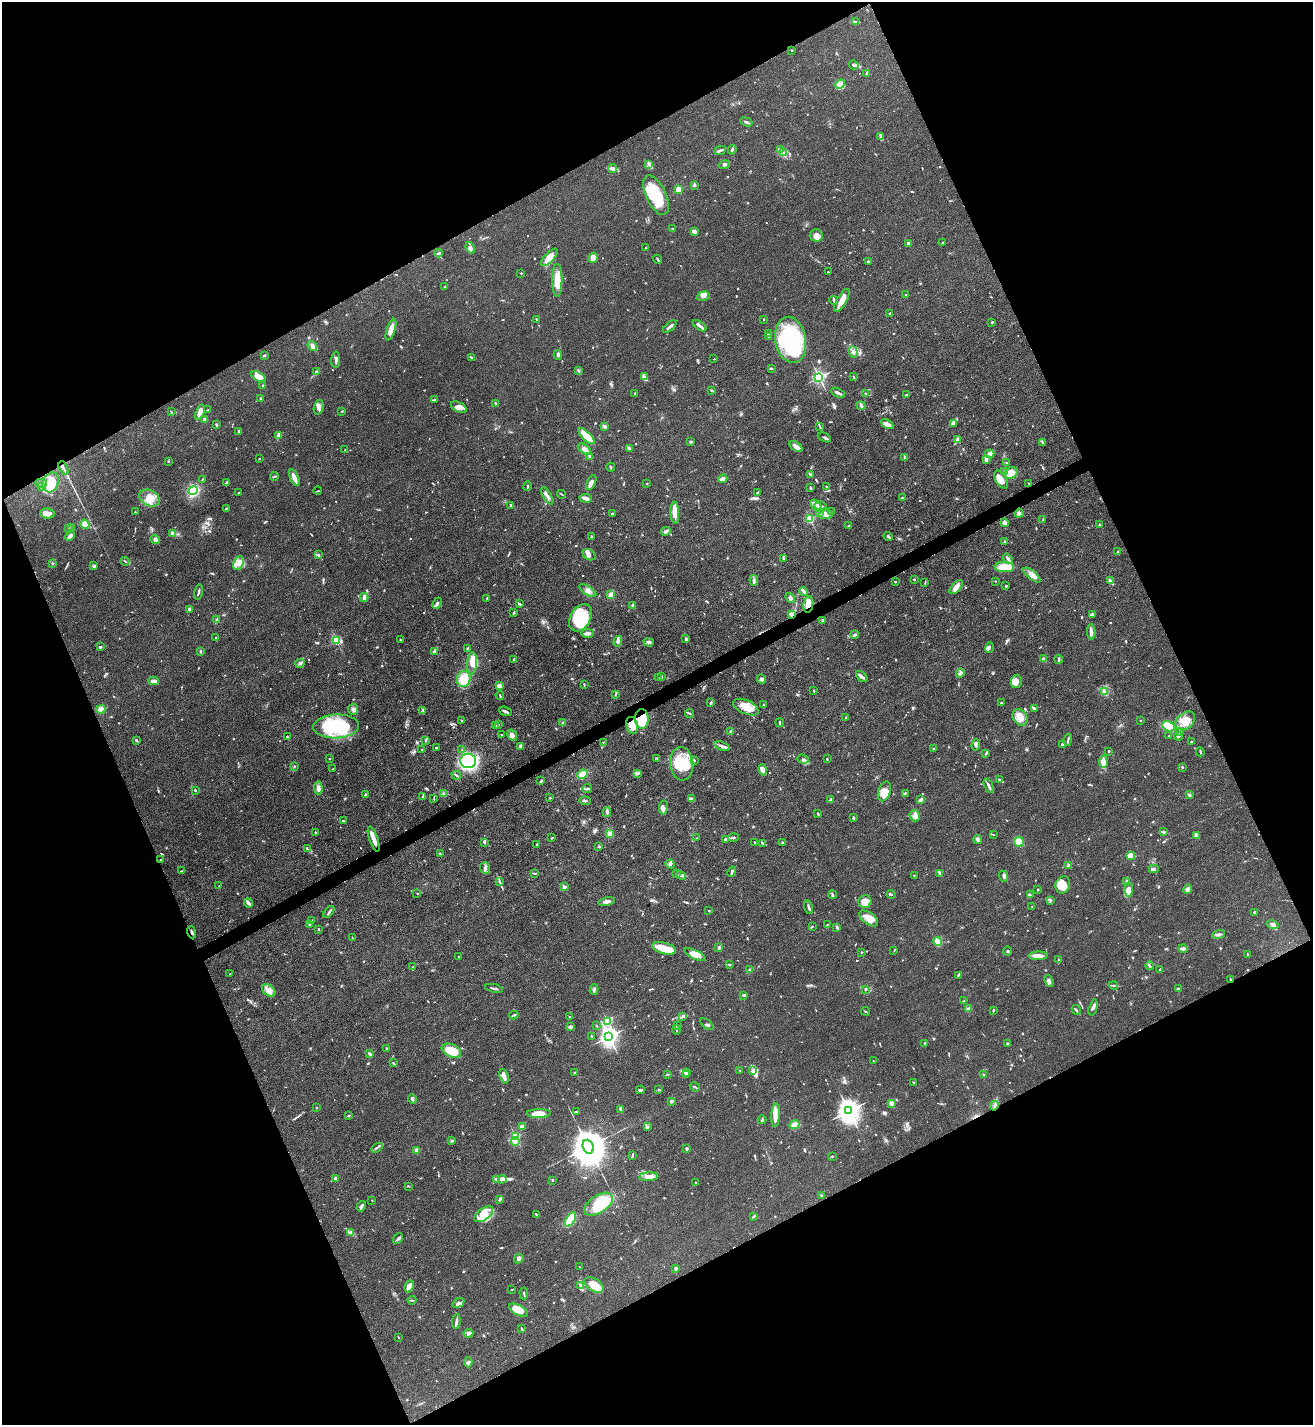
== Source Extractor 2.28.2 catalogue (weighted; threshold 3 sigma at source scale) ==
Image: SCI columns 291-5531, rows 3-5692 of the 5686 x 5693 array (HDU 1 of 3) = the unmasked area's bounding box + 8 px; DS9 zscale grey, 4 x 4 block average (1 PNG px = mean of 4 x 4 image px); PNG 1315 x 1427 px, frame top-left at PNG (2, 2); each listed source drawn as its Kron ellipse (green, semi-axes under 4 px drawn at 4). Shown black and unused: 45% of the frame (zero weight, under 3 of 4 exposures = <1% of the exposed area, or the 3 px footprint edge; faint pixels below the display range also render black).
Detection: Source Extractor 2.28.2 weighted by HDU 2 'WHT'. Background 0.0677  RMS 0.0058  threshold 0.0263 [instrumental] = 3 sigma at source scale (4.5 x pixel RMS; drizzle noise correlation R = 1.50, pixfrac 1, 0.05/0.05 arcsec/px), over >= 5 px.
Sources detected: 1112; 4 too faint to see at this stretch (4 x 4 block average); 9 inside a brighter object's white glare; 5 cosmic-ray / hot-pixel residue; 1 long thin detection or spike segment (spike, bleed or trail) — neither listed nor drawn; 33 coinciding with a brighter row at this scale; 93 inside a brighter listed object's ellipse — not listed separately; of the other 967, all 500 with FLUX_AUTO >= 2.42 (the completeness limit of this list) listed and drawn (467 fainter detections not listed), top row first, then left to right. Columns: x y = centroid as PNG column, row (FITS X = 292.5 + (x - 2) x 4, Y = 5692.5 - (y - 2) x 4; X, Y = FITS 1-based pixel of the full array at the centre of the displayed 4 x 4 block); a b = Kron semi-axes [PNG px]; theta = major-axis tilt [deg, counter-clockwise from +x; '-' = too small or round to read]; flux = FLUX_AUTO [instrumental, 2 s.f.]
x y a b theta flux
855 22 3 2 - 4.7
792 50 2 2 - 9.2
853 65 5 3 - 7.6
867 73 3 2 - 9.2
840 84 5 3 - 10
746 122 6 3 -20 7
881 137 4 2 - 5.2
780 149 3 2 - 3.4
720 150 6 2 24 6.9
732 150 5 2 - 5.8
783 152 4 2 - 5
649 164 3 2 - 4.3
724 165 6 3 16 8.2
613 168 4 2 - 21
694 185 4 3 - 5.8
679 190 2 2 - 170
656 195 21 10 -65 130
672 228 2 2 - 3.4
694 231 4 3 - 12
816 235 6 6 - 19
942 242 2 2 - 3
908 243 2 2 - 31
470 247 6 4 -67 11
646 248 2 2 - 6.5
439 253 4 2 - 3.1
549 257 11 4 47 49
593 258 5 4 - 25
657 259 4 2 - 3.5
868 261 2 2 - 3.8
828 272 2 2 - 2.6
521 273 2 2 - 5.8
557 280 16 5 90 61
445 286 2 2 - 2.5
906 294 2 2 - 2.9
703 296 6 4 16 17
834 300 4 2 - 5
842 300 13 5 59 36
890 314 3 2 - 4
536 319 2 2 - 2.9
764 319 2 2 - 9.9
992 322 3 2 - 3.2
670 326 8 2 41 13
700 326 8 2 -34 12
391 330 11 4 72 34
768 333 3 2 - 2.9
768 336 4 2 - 2.8
791 340 23 15 -80 410
312 346 5 4 - 12
853 352 6 3 -71 9
264 355 4 2 - 5
558 355 5 3 - 6.8
472 357 3 2 - 4.2
714 359 2 2 - 3.9
336 360 8 2 88 8.5
771 368 4 2 - 4
316 371 3 2 - 3.3
578 371 2 2 - 2.7
258 377 8 4 -31 41
644 377 4 3 - 7.4
819 377 2 2 - 830
854 377 2 2 - 3.5
263 385 3 2 - 4.9
711 390 3 2 - 5.1
635 393 2 2 - 6
838 393 7 2 -25 13
866 393 2 2 - 2.9
907 395 4 2 - 5.6
260 398 3 2 - 6.1
434 400 4 2 - 3.4
496 403 3 2 - 4.2
861 405 4 3 - 8
319 407 7 4 74 18
459 407 8 5 -27 21
208 410 3 2 - 2.7
342 411 2 2 - 4.3
171 412 3 2 - 3.3
200 412 8 4 70 22
205 420 2 2 - 14
954 423 4 3 - 12
887 424 7 3 -28 20
217 425 3 2 - 6.1
604 426 2 2 - 49
819 426 3 2 - 2.8
239 431 3 2 - 3.4
279 435 4 3 - 14
586 436 10 4 -44 61
824 437 7 2 -27 7.7
958 439 2 2 - 58
691 441 3 2 - 3.7
1042 442 3 2 - 4.4
796 447 7 3 -36 23
629 448 4 2 - 8
584 449 7 3 -36 27
345 450 2 2 - 2.8
990 454 5 3 - 20
590 456 3 3 - 5.3
904 457 3 2 - 3.6
259 459 2 2 - 2.7
986 459 4 3 - 6.9
168 461 2 2 - 8.2
1006 463 2 2 - 2.7
611 467 4 2 - 4.9
63 468 7 2 -64 8.5
1005 471 4 2 - 2.6
1011 473 7 5 30 29
810 475 4 2 - 7.6
274 477 4 2 - 4.3
294 478 9 3 -67 31
203 479 3 2 - 3.7
723 479 4 2 - 36
1001 479 10 5 -58 39
51 482 10 7 65 73
591 482 8 4 66 13
41 483 6 2 -2 6.9
226 483 3 2 - 7.8
1029 483 3 2 - 2.7
647 484 2 2 - 3
528 486 5 2 - 3.7
826 486 3 2 - 2.4
42 487 4 2 - 4.5
810 487 3 2 - 2.5
193 491 5 3 - 180
318 491 4 2 - 3.2
758 492 3 2 - 3.7
238 493 2 2 - 5.8
561 494 4 2 - 3.4
547 496 9 2 -59 16
150 498 11 7 -28 50
586 498 6 4 -7 12
902 498 2 2 - 4.7
511 505 4 3 - 5
816 506 7 3 -52 34
821 506 6 2 -10 7.1
226 508 3 2 - 2.6
135 512 2 2 - 4.2
820 512 3 3 - 6.5
832 512 3 2 - 3.8
47 513 7 5 -9 18
612 513 2 2 - 3.8
675 513 11 4 -87 45
1019 513 4 4 - 9.2
826 514 7 4 8 16
810 519 2 2 - 320
1043 519 3 2 - 3
1004 523 4 3 - 19
85 524 5 4 - 26
1100 525 3 2 - 4.1
848 526 2 2 - 10
72 527 2 2 - 3.5
68 528 2 2 - 3
666 531 5 3 - 12
173 533 3 3 - 16
70 536 5 3 - 13
592 536 3 2 - 5.3
888 537 5 2 - 5.3
155 539 5 3 - 7.3
1005 541 3 2 - 2.7
1118 552 3 2 - 5.1
319 555 3 2 - 3.2
589 555 7 5 -30 13
783 558 3 2 - 3.3
1008 559 6 2 -55 13
125 561 4 2 - 2.7
52 563 2 2 - 2.9
238 563 7 4 67 23
94 566 2 2 - 46
1004 567 9 5 -1 77
1032 575 10 4 -39 34
914 579 2 2 - 12
754 580 5 2 - 8.1
995 581 2 2 - 2.4
1111 581 4 2 - 6.4
895 582 3 2 - 3.6
925 583 3 2 - 2.5
1006 586 2 2 - 4.5
956 587 8 4 49 29
588 591 10 4 -34 18
804 591 5 2 - 13
198 592 8 2 75 7.8
611 595 2 2 - 130
364 597 4 3 - 17
487 598 3 2 - 3.1
790 598 6 3 -51 8.1
437 603 6 2 64 7.6
519 604 4 2 - 5
808 604 8 5 80 35
633 606 3 2 - 8.4
189 609 3 3 - 7.5
514 613 3 2 - 4.2
792 614 4 3 - 25
1092 615 3 2 - 4.6
580 618 14 10 58 150
217 620 3 3 - 6.6
823 620 3 2 - 6.3
1091 632 8 3 -88 12
588 633 6 2 2 19
855 635 4 2 - 8
216 637 2 2 - 6.4
686 639 3 3 - 5.4
336 640 2 2 - 280
401 640 3 2 - 2.9
618 641 5 3 - 12
649 642 5 3 - 8.4
100 647 3 2 - 4
468 648 4 3 - 5.1
989 648 5 3 - 7.4
201 651 4 2 - 3.7
434 651 3 2 - 6.6
514 659 3 2 - 2.6
1043 659 2 2 - 3.1
1059 659 4 2 - 5.3
300 663 4 3 - 6.7
472 663 11 5 86 36
960 673 4 3 - 7.7
661 676 4 2 - 4.8
862 676 7 3 -44 11
659 678 3 2 - 4
464 679 8 6 73 77
761 679 5 4 - 8.6
154 681 5 2 - 16
1016 681 6 5 - 22
584 684 3 2 - 2.4
499 686 2 2 - 81
814 691 3 2 - 3.2
1104 691 3 3 - 6.7
616 694 3 2 - 2.7
500 695 4 2 - 3.2
711 703 2 2 - 5.1
1001 703 3 2 - 3.4
763 704 2 2 - 3
746 707 13 7 -24 49
1034 708 4 2 - 8.4
101 709 4 3 - 24
353 709 5 5 - 13
423 710 3 2 - 5.2
505 711 6 2 -18 8.2
690 714 4 2 - 4.5
1020 717 9 7 -58 44
846 718 3 2 - 2.7
642 719 10 7 -87 200
461 720 2 2 - 4.1
1140 720 2 2 - 6
1185 721 11 8 41 55
563 723 3 2 - 7.1
780 723 4 2 - 4.8
495 725 3 2 - 2.6
498 725 2 2 - 2.7
632 725 9 5 -76 25
336 726 23 12 2 240
1168 726 6 4 -29 66
731 732 2 2 - 8.2
1180 732 4 2 - 5
502 735 2 2 - 5.3
512 735 6 4 -58 16
1169 736 2 2 - 4.1
1178 736 4 2 - 3.3
287 737 2 2 - 3.6
136 740 3 2 - 3.5
426 740 3 2 - 5.1
1068 740 6 2 75 5.6
604 742 4 2 - 2.8
1191 742 2 2 - 17
1062 744 3 3 - 4.3
976 745 6 3 87 9.3
520 746 3 2 - 5
722 746 8 3 -21 14
436 747 3 2 - 3.1
933 749 2 2 - 6.3
422 750 2 2 - 4
462 750 2 2 - 3.9
1109 751 2 2 - 3.9
1200 752 4 2 - 3.5
986 754 3 2 - 4.6
330 758 2 2 - 3
657 758 2 2 - 3.3
803 759 6 2 -19 6.9
827 759 2 2 - 3.7
694 760 3 2 - 2.9
468 761 8 7 - 670
1103 762 6 4 -80 30
682 764 17 11 -85 100
294 766 3 2 - 2.5
1182 767 2 2 - 2.9
333 769 3 2 - 2.9
763 770 6 4 -77 18
637 773 3 2 - 4.7
583 774 5 4 - 22
456 775 5 2 - 3.9
1000 780 4 2 - 4.1
541 781 4 2 - 4.4
989 786 8 2 -66 12
318 788 7 3 -86 16
587 788 5 2 - 4.5
195 790 3 2 - 3.7
884 791 10 6 71 38
905 793 3 2 - 4.1
443 794 3 2 - 2.9
365 795 4 2 - 5.6
1189 795 3 3 - 4.7
423 796 2 2 - 2.7
550 798 2 2 - 3
434 799 3 2 - 2.6
691 799 3 2 - 7.3
830 800 4 2 - 4.2
921 800 4 3 - 7.6
585 801 6 2 -4 5.5
663 808 7 3 81 8.8
607 812 5 3 - 7.9
818 814 3 2 - 3.9
915 816 5 5 - 20
853 818 3 2 - 4
343 821 4 2 - 3.3
315 832 2 2 - 2.5
1163 832 3 2 - 6.6
610 834 3 3 - 15
993 835 2 2 - 2.8
1197 836 4 2 - 29
552 838 2 2 - 3.4
697 838 2 2 - 4.3
733 838 5 2 - 8.2
374 839 13 3 -71 34
978 839 4 3 - 9.2
725 840 3 2 - 8.6
484 842 3 2 - 5.2
754 842 2 2 - 2.6
782 842 2 2 - 16
1019 842 5 4 - 36
762 843 3 2 - 3
537 844 2 2 - 3.1
599 847 3 2 - 3.7
307 849 2 2 - 2.6
440 853 2 2 - 2.7
1131 856 4 3 - 25
160 860 2 2 - 3.6
670 864 4 3 - 7.5
1069 865 2 2 - 58
485 868 5 5 - 11
1154 869 5 3 - 9.7
182 871 3 2 - 3
732 872 5 2 - 8
534 873 4 2 - 3.2
940 873 4 2 - 15
676 874 3 2 - 3.4
681 875 5 2 - 7
914 875 2 2 - 2.8
1004 876 5 3 - 6.7
499 881 3 2 - 4.2
1126 881 2 2 - 4.5
1063 885 8 7 - 33
219 886 2 2 - 3.5
564 887 2 2 - 50
1188 889 5 3 - 12
1038 890 2 2 - 3.4
1129 890 7 4 88 26
417 893 2 2 - 2.8
891 894 4 2 - 3.8
833 895 4 2 - 4.2
1030 895 4 2 - 6.8
1050 901 3 2 - 3.9
606 902 8 3 11 16
865 902 6 6 - 42
248 903 5 2 - 14
809 907 7 2 -75 8.1
1032 907 2 2 - 3.8
709 911 2 2 - 2.6
329 912 7 2 50 6.7
1255 912 2 2 - 7.7
869 918 11 6 -36 37
312 921 4 2 - 6.7
309 925 2 2 - 2.9
827 925 3 2 - 2.8
1273 925 6 3 -14 12
812 926 2 2 - 2.6
837 927 3 2 - 5.6
318 929 2 2 - 3.3
192 932 6 2 -71 6.8
1219 934 6 3 18 10
352 938 2 2 - 2.4
938 941 5 4 - 23
719 947 3 2 - 6.1
664 948 12 5 -16 44
1183 949 4 2 - 11
894 950 2 2 - 2.5
1008 951 5 2 - 3.8
861 952 2 2 - 4.4
1248 954 3 2 - 2.9
695 955 12 4 -25 46
1038 956 9 3 1 24
458 957 2 2 - 2.8
1058 960 2 2 - 3.2
730 965 2 2 - 2.7
1150 966 4 2 - 5.3
413 967 2 2 - 3.2
749 970 3 2 - 4.8
1160 970 3 2 - 3.9
230 974 2 2 - 2.8
958 975 4 2 - 4
1231 979 4 2 - 3.3
1049 981 6 3 -68 12
1114 985 4 2 - 3.2
494 988 9 2 -13 8.3
594 989 5 2 - 6.9
865 989 2 2 - 5.8
1178 989 2 2 - 6.5
269 990 7 5 -38 23
744 995 3 2 - 7.3
964 1001 3 3 - 4.4
1093 1007 8 3 76 9.8
968 1008 3 2 - 3.7
993 1010 2 2 - 4
1076 1010 5 2 - 4.6
865 1011 4 2 - 3.5
514 1015 4 2 - 3.6
682 1016 3 2 - 5
570 1017 3 2 - 3.4
607 1021 2 2 - 280
707 1024 8 3 -37 6.4
677 1025 3 2 - 4.3
597 1026 3 2 - 2.7
570 1027 2 2 - 9
676 1030 4 2 - 3.7
592 1036 2 2 - 2.5
609 1037 3 2 - 2000
925 1044 3 2 - 3.8
1007 1044 3 2 - 4.7
386 1048 2 2 - 3.3
451 1051 10 6 -24 100
370 1054 3 2 - 6.3
873 1061 2 2 - 2.9
394 1063 4 2 - 3.7
740 1070 2 2 - 2.7
752 1070 2 2 - 4.6
575 1072 3 2 - 2.9
687 1072 3 2 - 3.8
668 1074 3 2 - 3.8
687 1075 3 2 - 2.6
984 1075 2 2 - 5.2
504 1076 7 3 -72 24
914 1083 4 2 - 4.6
695 1087 5 2 - 4.3
640 1090 4 3 - 4.6
659 1090 4 2 - 2.6
412 1099 5 2 - 7.6
671 1101 4 2 - 5.6
891 1103 4 3 - 11
994 1106 5 2 - 6.4
316 1108 2 2 - 9.9
620 1109 3 2 - 4.1
576 1111 3 2 - 2.7
849 1111 4 3 - 3700
539 1113 12 4 1 46
349 1115 3 2 - 2.9
776 1115 12 4 87 38
762 1120 4 2 - 5
794 1125 5 4 - 23
522 1127 4 3 - 16
647 1127 3 2 - 8.9
516 1137 2 2 - 380
451 1141 3 2 - 4
515 1142 4 3 - 37
588 1147 7 5 -69 15000
377 1148 6 2 31 6.4
687 1149 3 2 - 5.9
417 1150 3 3 - 8.5
632 1155 4 2 - 5.1
832 1156 2 2 - 4
649 1177 9 3 4 25
336 1179 2 2 - 56
496 1179 4 3 - 6.8
502 1179 4 3 - 18
552 1180 2 2 - 15
696 1182 2 2 - 4.1
408 1186 3 2 - 2.8
821 1195 3 2 - 2.8
500 1199 3 2 - 8.2
372 1200 2 2 - 3.4
599 1204 16 8 33 160
361 1206 5 2 - 5.6
484 1214 11 6 36 41
536 1214 3 2 - 3.3
754 1216 4 2 - 4.1
570 1219 8 4 59 160
351 1233 4 3 - 11
398 1238 6 3 52 8.8
519 1258 5 3 - 8.5
579 1267 2 2 - 4.3
676 1269 2 2 - 9.3
581 1285 4 2 - 3.7
594 1285 11 6 -30 88
409 1286 6 3 61 40
512 1290 4 2 - 2.6
524 1293 6 2 -86 4.2
412 1300 4 2 - 3.5
458 1303 6 3 33 14
518 1310 10 5 -27 48
456 1321 7 2 85 10
522 1329 4 2 - 5.7
468 1333 5 4 - 11
398 1337 3 2 - 2.9
468 1362 5 4 - 8.2
Overlapping masked pixels (flux is a lower limit): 6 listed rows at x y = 63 468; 808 604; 792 614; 642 719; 632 725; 192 932
Diffuse or blended objects may show on this block-average render without a row.